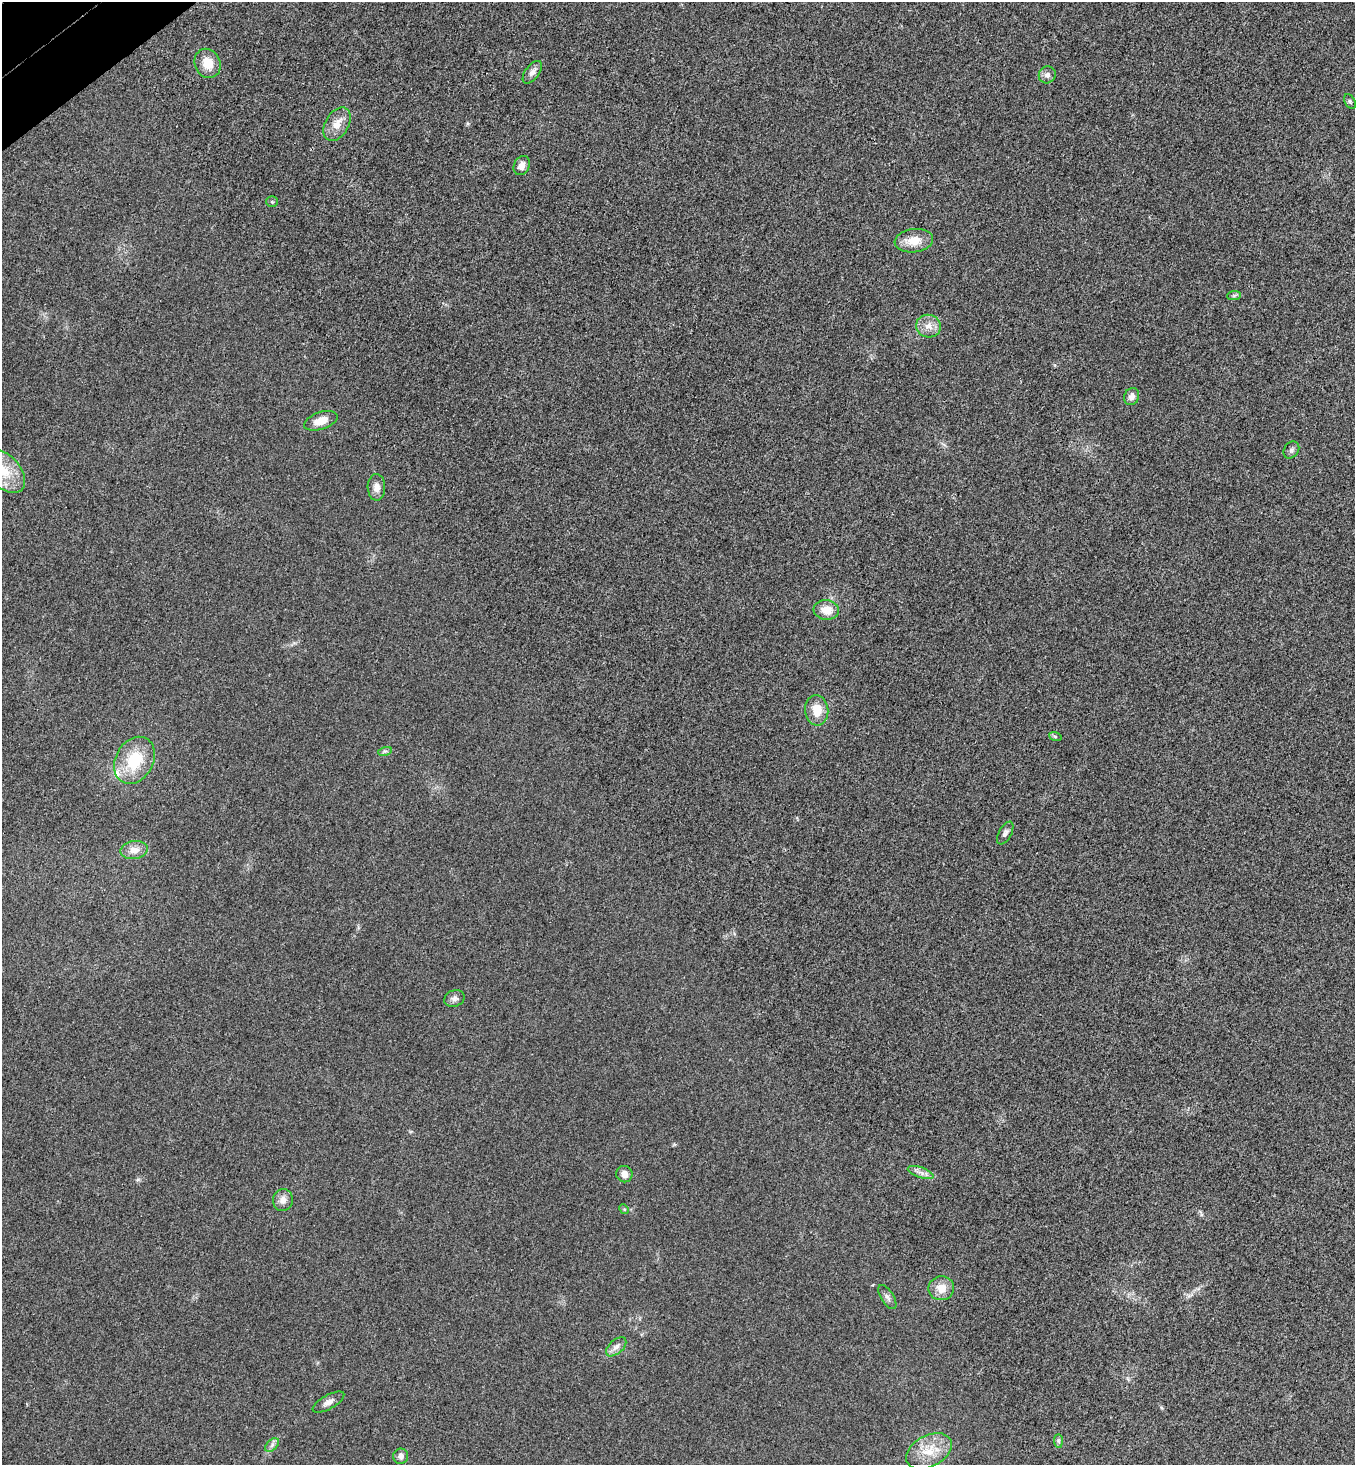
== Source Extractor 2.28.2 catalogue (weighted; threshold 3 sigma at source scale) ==
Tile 11 of 4 x 4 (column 3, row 3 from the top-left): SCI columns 2898-4250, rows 1514-2976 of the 5943 x 5958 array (HDU 1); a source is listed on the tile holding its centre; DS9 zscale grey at full resolution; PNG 1357 x 1467 px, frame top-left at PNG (2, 2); each listed source drawn as its Kron ellipse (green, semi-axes under 4 px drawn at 4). Shown black and unused: <1% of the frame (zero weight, under 3 of 4 exposures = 6% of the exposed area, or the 3 px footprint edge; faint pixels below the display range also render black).
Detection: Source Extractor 2.28.2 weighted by HDU 2 'WHT'; one run over the whole footprint, this tile lists its part. Background 0.0207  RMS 0.0063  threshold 0.0283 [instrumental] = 3 sigma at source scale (4.5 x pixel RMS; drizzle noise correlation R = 1.50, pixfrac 1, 0.05/0.05 arcsec/px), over >= 5 px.
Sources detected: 36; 1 inside a brighter listed object's ellipse — not listed separately; the other 35 listed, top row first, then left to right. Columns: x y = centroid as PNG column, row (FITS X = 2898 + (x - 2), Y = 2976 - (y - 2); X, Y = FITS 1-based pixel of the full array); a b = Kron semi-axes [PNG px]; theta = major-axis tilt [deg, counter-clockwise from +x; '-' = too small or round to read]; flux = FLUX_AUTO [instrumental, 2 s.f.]
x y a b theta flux
208 63 15 12 -66 11
532 72 13 7 53 3.5
1047 75 9 8 - 2.8
1350 101 8 5 -63 1.1
337 124 18 11 60 8
522 166 10 7 62 4.2
272 202 6 5 - 0.91
914 241 19 11 7 10
1234 295 7 4 2 1.1
929 326 12 11 - 5.8
1132 397 9 7 62 3.4
321 421 17 8 18 7.9
1291 450 9 7 53 1.9
4 471 26 16 -47 17
376 487 13 9 -88 4.1
826 610 13 10 -6 8.3
817 710 15 11 -84 10
1055 736 6 4 -19 0.88
385 751 7 4 17 1.2
134 760 25 19 61 26
1005 833 12 6 61 2.1
134 850 14 9 9 5.3
454 998 10 8 22 2.5
921 1173 13 5 -19 2.9
624 1174 8 8 - 4.4
283 1200 11 10 - 4.2
624 1209 5 4 - 0.67
941 1288 13 12 - 7.8
887 1297 14 6 -57 2.3
616 1347 12 7 41 3.3
328 1402 17 7 29 3.8
1058 1441 7 4 -89 1.1
272 1445 8 5 46 2
929 1451 24 15 28 14
401 1456 8 7 - 2.9
Isophote crosses this tile's border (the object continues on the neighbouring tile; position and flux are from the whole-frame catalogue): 1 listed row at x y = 4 471